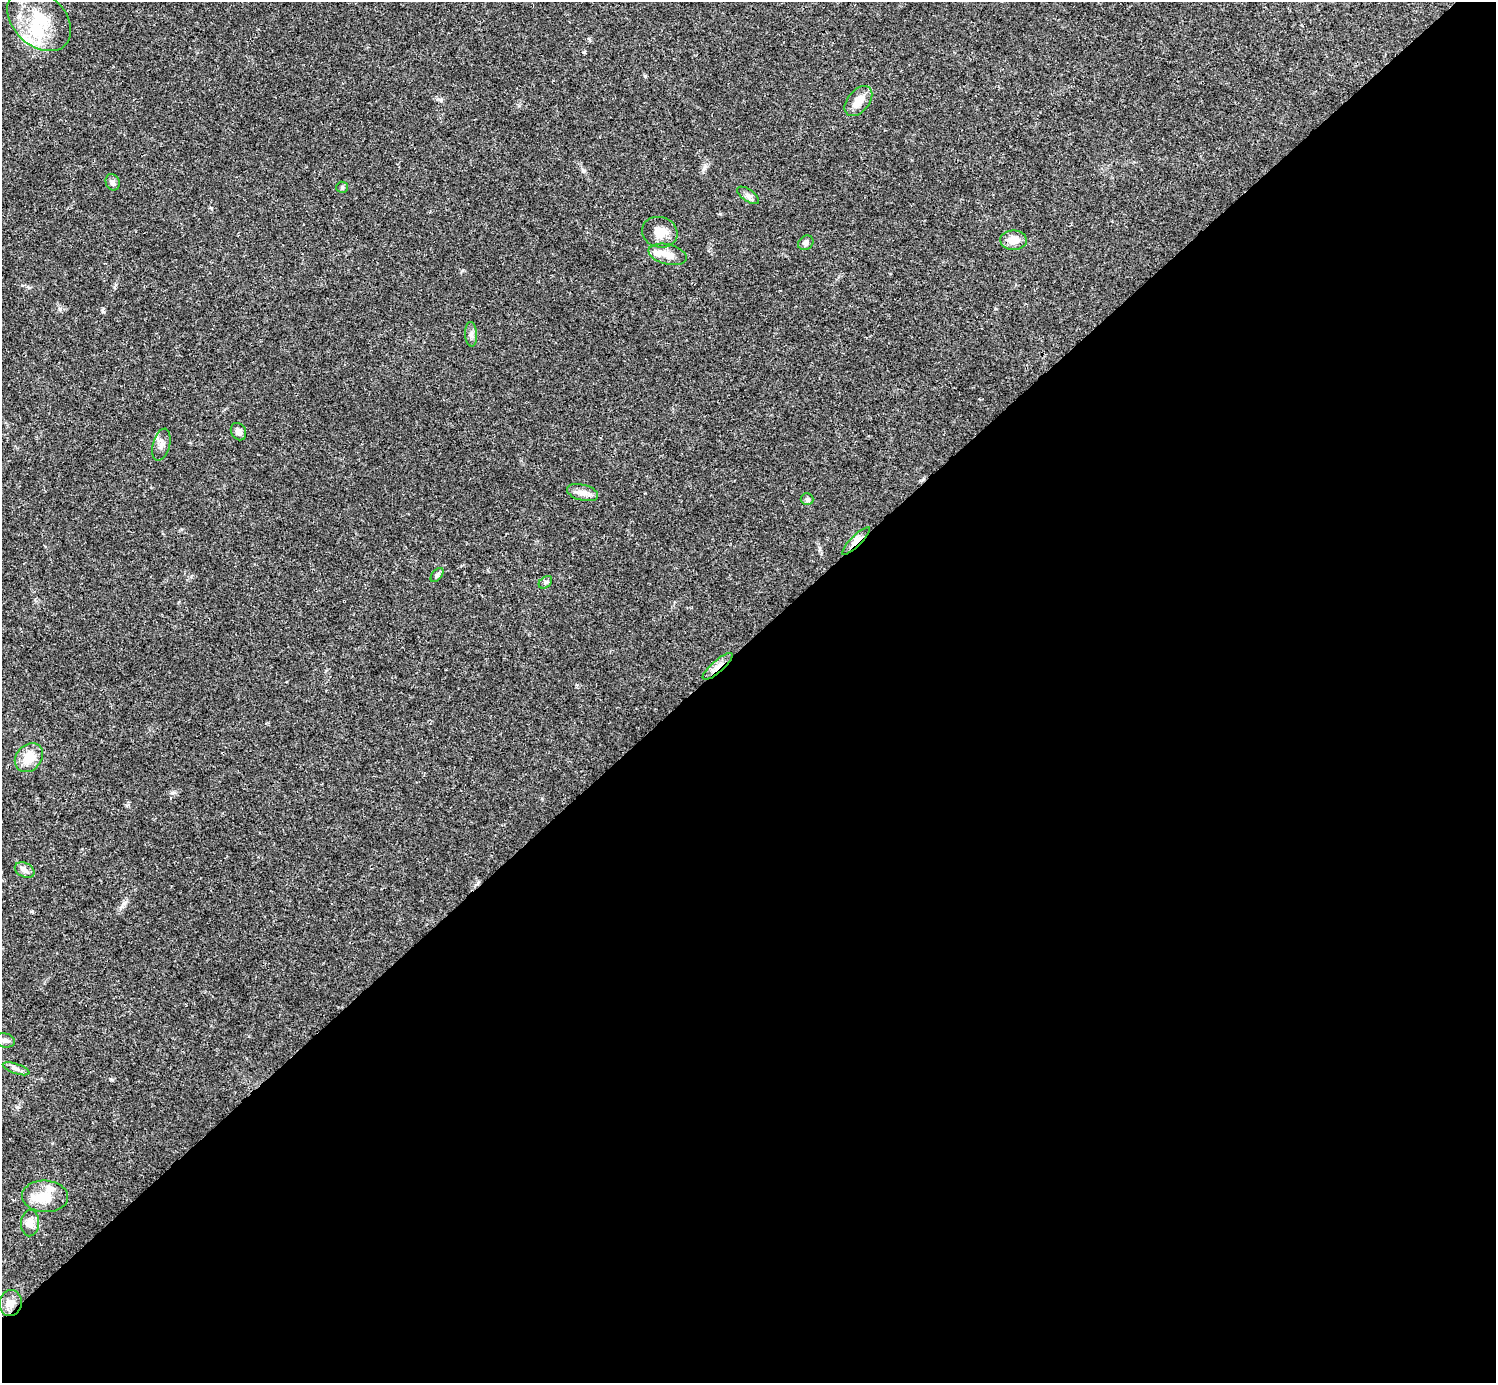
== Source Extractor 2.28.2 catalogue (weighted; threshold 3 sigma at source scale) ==
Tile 12 of 4 x 4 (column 4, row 3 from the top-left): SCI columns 4485-5978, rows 1540-2920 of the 5982 x 5981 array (HDU 1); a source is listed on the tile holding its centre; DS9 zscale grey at full resolution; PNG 1498 x 1385 px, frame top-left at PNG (2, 2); each listed source drawn as its Kron ellipse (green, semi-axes under 4 px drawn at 4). Shown black and unused: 54% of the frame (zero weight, under 3 of 4 exposures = <1% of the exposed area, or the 3 px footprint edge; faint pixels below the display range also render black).
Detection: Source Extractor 2.28.2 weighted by HDU 2 'WHT'; one run over the whole footprint, this tile lists its part. Background 0.0208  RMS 0.0022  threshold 0.0101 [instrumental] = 3 sigma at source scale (4.5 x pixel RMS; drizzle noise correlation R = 1.50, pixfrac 1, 0.05/0.05 arcsec/px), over >= 5 px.
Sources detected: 30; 1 inside a brighter object's white glare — neither listed nor drawn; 4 inside a brighter listed object's ellipse — not listed separately; the other 25 listed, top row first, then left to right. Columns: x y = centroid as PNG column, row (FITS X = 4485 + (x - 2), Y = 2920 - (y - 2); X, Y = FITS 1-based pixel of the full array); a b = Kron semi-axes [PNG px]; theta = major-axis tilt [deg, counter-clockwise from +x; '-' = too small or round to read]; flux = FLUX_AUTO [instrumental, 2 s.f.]
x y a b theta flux
39 20 36 26 -43 11
858 101 17 11 50 2.8
113 182 8 7 - 0.7
342 187 5 5 - 0.32
748 195 12 6 -35 0.85
660 232 18 15 -17 3.1
1014 240 13 9 1 2.6
806 243 8 6 33 0.72
668 254 19 10 -14 2.4
471 334 12 6 -87 0.85
238 432 9 7 -59 1.2
161 445 16 8 75 1.4
582 493 16 8 -15 1.6
807 499 6 6 - 0.45
856 541 19 5 45 1.7
437 575 8 5 51 0.51
545 582 7 5 41 0.52
718 666 19 6 41 2
29 758 16 12 49 4
25 870 10 7 -27 0.93
4 1040 11 7 -13 0.87
16 1069 14 5 -19 0.91
45 1196 23 16 -4 4.4
30 1223 13 9 87 1.6
10 1303 13 11 78 1.8
Overlapping masked pixels (flux is a lower limit): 2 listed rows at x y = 856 541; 718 666
Unlisted compact peaks at least as high as the median listed source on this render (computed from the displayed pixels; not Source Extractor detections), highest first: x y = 704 168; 124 903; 60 309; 102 311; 583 171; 463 270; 584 52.